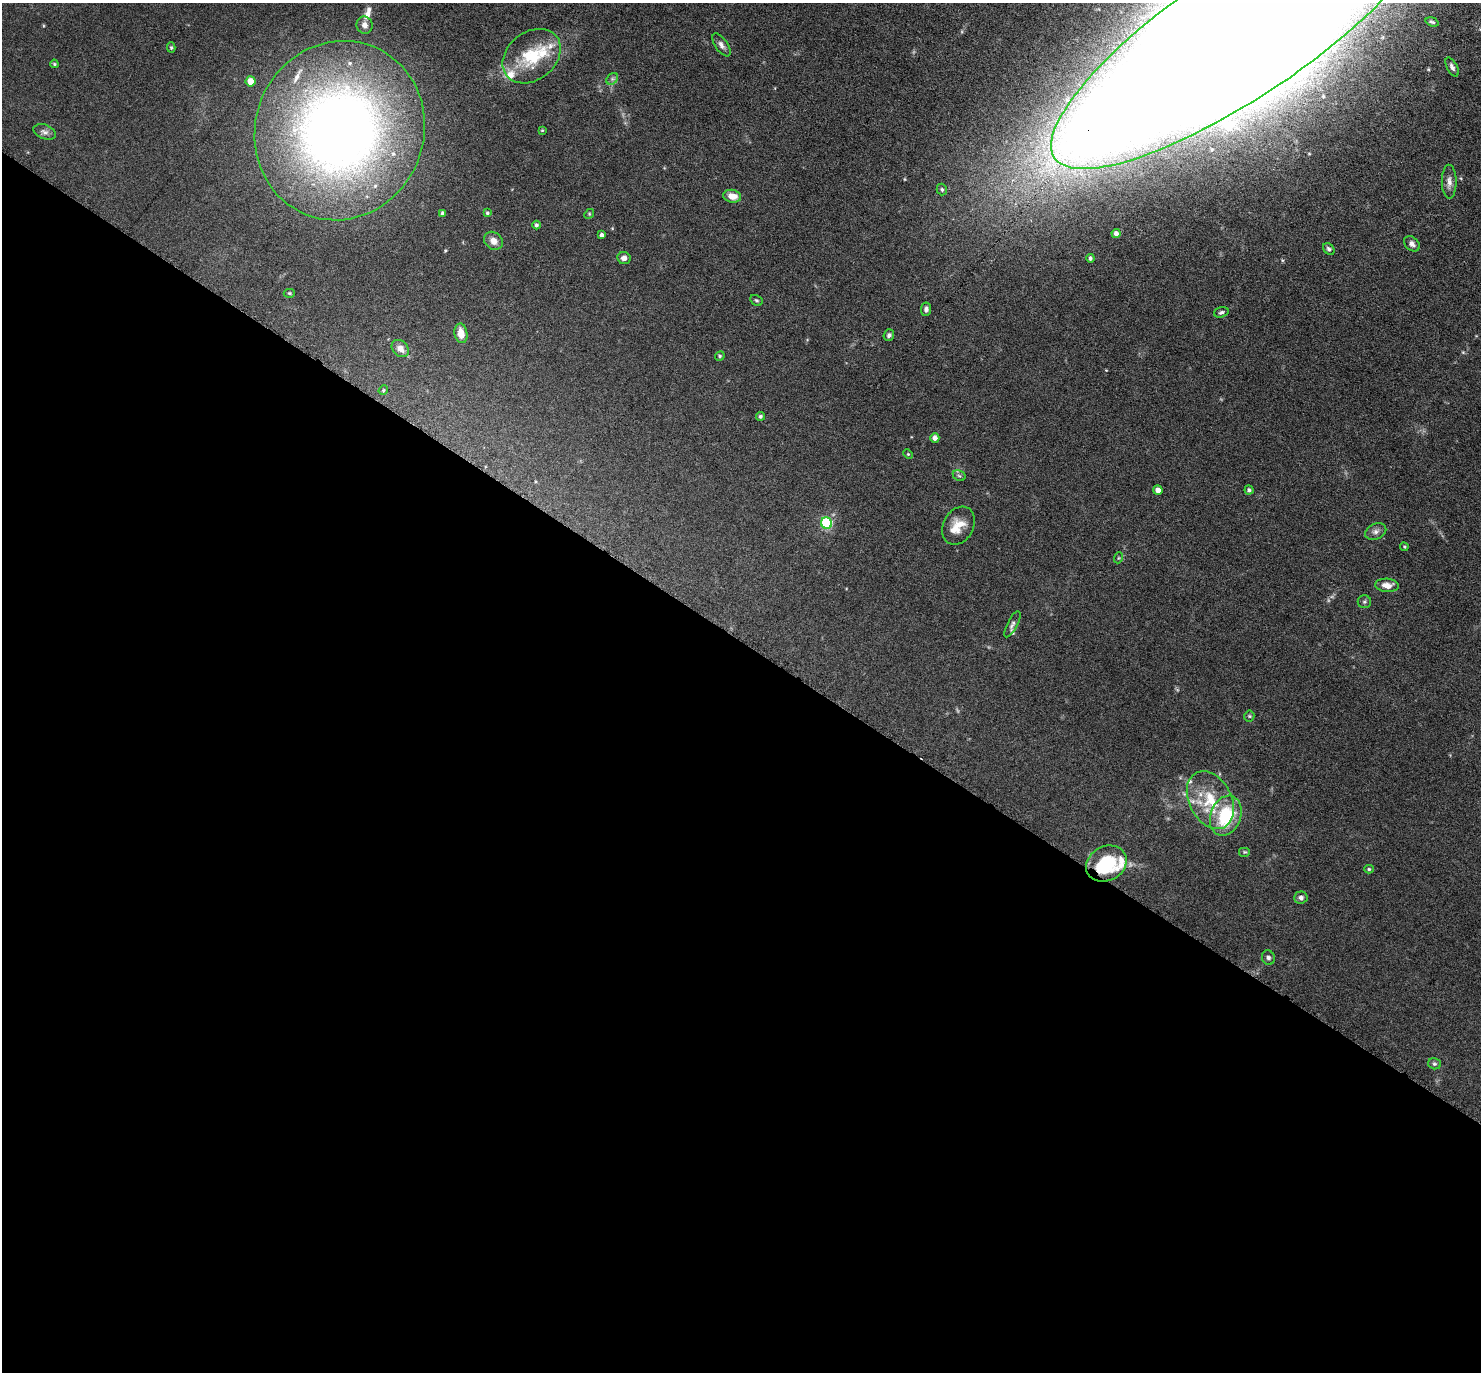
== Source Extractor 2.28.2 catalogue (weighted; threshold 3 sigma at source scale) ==
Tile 14 of 4 x 4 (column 2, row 4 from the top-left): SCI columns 1523-3001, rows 447-1816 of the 6088 x 6079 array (HDU 1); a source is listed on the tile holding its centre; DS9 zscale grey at full resolution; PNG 1483 x 1374 px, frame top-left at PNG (2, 3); each listed source drawn as its Kron ellipse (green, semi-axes under 4 px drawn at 4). Shown black and unused: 53% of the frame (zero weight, under 3 of 6 exposures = <1% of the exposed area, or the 3 px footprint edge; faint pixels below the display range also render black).
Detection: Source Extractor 2.28.2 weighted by HDU 2 'WHT'; one run over the whole footprint, this tile lists its part. Background 0.0331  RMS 0.0038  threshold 0.0154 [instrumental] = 3 sigma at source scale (4.09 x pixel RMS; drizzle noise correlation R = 1.36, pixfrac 0.8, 0.05/0.05 arcsec/px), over >= 5 px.
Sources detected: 69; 1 too faint to see at this stretch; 1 long thin detection or spike segment (spike, bleed or trail) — neither listed nor drawn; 8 inside a brighter listed object's ellipse — not listed separately; the other 59 listed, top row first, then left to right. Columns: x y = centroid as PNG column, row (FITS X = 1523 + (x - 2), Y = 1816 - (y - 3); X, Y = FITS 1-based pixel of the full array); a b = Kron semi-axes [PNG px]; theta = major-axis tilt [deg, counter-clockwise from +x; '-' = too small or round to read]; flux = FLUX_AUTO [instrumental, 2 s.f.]
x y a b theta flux
1432 22 7 3 -18 0.55
365 25 9 8 - 1.9
1242 32 226 64 34 6900
721 45 13 6 -55 1.5
171 47 5 4 - 0.46
532 56 32 24 38 17
54 64 4 3 - 0.42
1452 67 10 5 -62 1.1
612 79 6 5 - 0.79
250 81 5 5 - 4.1
542 130 4 4 - 0.32
340 131 90 84 68 310
45 132 12 7 -20 1.5
1449 182 17 7 -89 2
942 189 6 5 - 0.74
732 196 9 6 -9 3.6
442 213 4 3 - 0.88
487 213 4 4 - 0.52
589 214 5 4 - 0.41
536 225 4 4 - 0.76
1116 233 4 4 - 1.3
601 235 4 4 - 1
493 241 10 8 -41 2.5
1412 244 9 6 -43 1.4
1329 249 6 5 - 0.77
624 258 7 6 - 1.8
1090 258 4 3 - 0.7
289 293 6 4 -1 0.46
756 300 6 5 - 0.54
926 309 7 5 85 0.99
1221 312 7 5 19 0.74
461 333 10 6 -80 3.5
889 335 6 5 - 0.78
400 349 10 7 -46 2.8
720 356 5 4 - 0.48
383 390 5 4 - 0.43
760 416 4 4 - 0.59
935 438 5 4 - 1.9
908 454 5 4 - 0.37
959 476 7 5 -29 0.61
1158 490 5 4 - 2.1
1249 490 4 4 - 0.63
827 523 6 5 - 32
958 526 20 15 62 5.7
1376 532 11 7 25 1.5
1404 547 4 3 - 0.34
1118 558 5 3 - 0.33
1387 585 12 6 -4 2.9
1364 602 6 6 - 0.68
1012 624 14 5 63 1.1
1249 716 5 5 - 0.52
1210 800 31 21 -63 15
1226 816 20 15 69 19
1245 852 6 5 - 0.45
1106 864 21 17 27 22
1369 869 5 4 - 0.48
1301 897 6 6 - 1.1
1268 958 7 6 - 0.91
1434 1064 6 5 - 0.64
Overlapping masked pixels (flux is a lower limit): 2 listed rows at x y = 1242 32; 1106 864
Isophote crosses this tile's border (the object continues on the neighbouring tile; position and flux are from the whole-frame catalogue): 2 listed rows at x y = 1242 32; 340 131